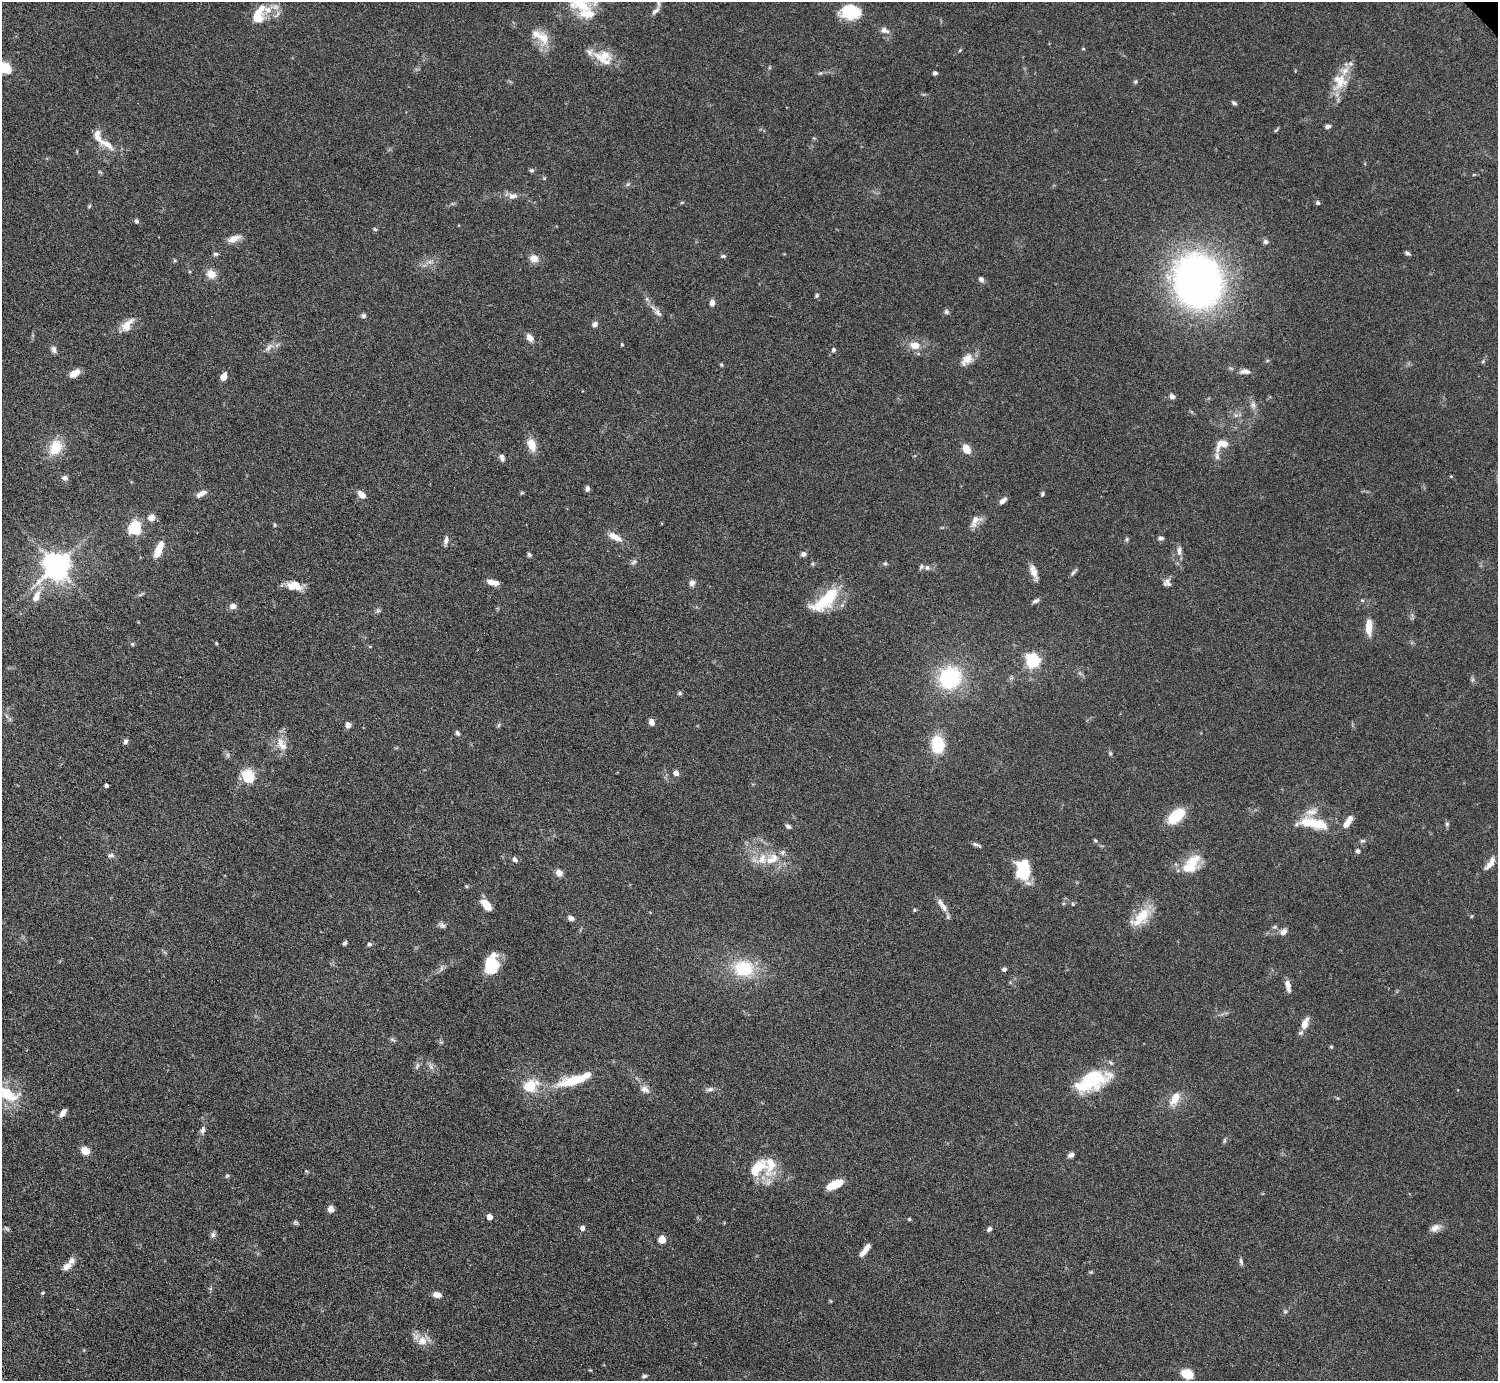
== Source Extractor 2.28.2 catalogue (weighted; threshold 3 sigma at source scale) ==
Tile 7 of 4 x 4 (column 3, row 2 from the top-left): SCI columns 2998-4493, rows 3070-4448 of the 6034 x 6030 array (HDU 1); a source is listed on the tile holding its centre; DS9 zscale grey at full resolution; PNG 1500 x 1383 px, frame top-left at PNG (2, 2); no overlay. Shown black and unused: <1% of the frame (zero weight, under 4 of 7 exposures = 3% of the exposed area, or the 3 px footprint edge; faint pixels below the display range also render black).
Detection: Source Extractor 2.28.2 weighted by HDU 2 'WHT'; one run over the whole footprint, this tile lists its part. Background 0.073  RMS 0.0036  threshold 0.0146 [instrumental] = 3 sigma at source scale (4.09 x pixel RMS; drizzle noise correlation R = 1.36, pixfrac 0.8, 0.05/0.05 arcsec/px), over >= 5 px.
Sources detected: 207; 1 too faint to see at this stretch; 2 inside a brighter object's white glare — not listed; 21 inside a brighter listed object's ellipse — not listed separately; the other 183 listed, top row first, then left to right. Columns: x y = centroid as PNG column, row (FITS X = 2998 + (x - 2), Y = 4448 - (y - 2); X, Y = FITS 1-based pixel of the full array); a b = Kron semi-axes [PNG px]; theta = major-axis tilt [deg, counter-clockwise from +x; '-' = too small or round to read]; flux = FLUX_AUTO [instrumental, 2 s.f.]
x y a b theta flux
580 4 32 18 -22 11
656 11 14 6 39 1.4
850 12 19 15 -5 11
257 17 18 13 81 5.6
885 30 12 7 -22 1.6
543 38 23 13 -53 5.5
1083 49 5 3 - 0.33
603 57 26 18 -25 6.8
4 67 12 8 -33 9.7
935 73 5 4 - 0.78
1135 82 5 5 - 0.49
1340 82 27 16 57 7.7
1234 103 6 4 -36 0.67
1328 126 6 4 8 0.97
1276 130 7 3 37 0.43
107 144 26 9 -33 4.3
532 170 6 5 - 0.61
544 178 5 3 - 0.32
628 184 7 5 36 0.62
512 196 13 7 10 1.7
682 202 6 3 19 0.33
1318 203 5 4 - 0.7
89 206 6 3 54 0.36
136 221 6 5 - 0.62
375 229 5 4 - 0.44
234 239 19 8 22 2.7
1265 242 7 6 - 0.85
1407 253 6 4 -40 0.76
215 254 7 5 -1 0.64
723 256 7 4 1 0.6
534 258 10 9 - 2.5
211 274 12 10 -34 3.1
981 279 8 6 -52 0.91
1198 281 34 30 -71 240
817 295 6 4 60 0.51
712 303 6 5 - 1.8
946 312 6 6 - 0.69
658 313 13 6 -55 1.5
364 316 6 6 - 0.69
595 324 8 6 63 1.1
127 325 21 10 51 3.8
530 338 9 6 -49 2.1
622 344 4 3 - 0.34
915 345 12 9 -7 3.5
268 347 11 5 55 1.3
54 349 10 6 -72 1.1
833 350 5 4 - 0.68
967 359 19 11 40 3.5
1483 361 5 4 - 0.44
721 364 6 3 -20 0.38
1245 371 12 6 1 1.6
74 373 10 6 31 3.6
224 377 8 6 64 2.3
1172 396 6 5 - 1.3
1253 405 9 6 -74 1.2
1236 415 6 5 - 0.75
1221 444 20 12 33 4.1
532 445 15 9 -66 4.1
56 447 17 13 66 8.2
966 449 8 6 -56 4.5
502 457 9 5 -65 1.1
1451 476 5 3 - 0.3
65 478 8 7 - 1
587 489 6 5 - 0.99
522 493 6 3 -17 0.35
202 494 14 6 27 1.9
361 494 11 7 -43 2.2
1042 494 5 4 - 0.58
1003 500 8 4 42 1.6
151 518 8 7 - 2.1
975 521 18 9 57 2.5
275 525 5 3 - 0.36
135 527 15 12 87 9.6
615 537 17 7 -29 3.5
1161 538 6 5 - 0.83
1127 539 6 4 89 0.48
446 540 11 6 71 1.3
160 547 14 8 62 4
1179 551 13 6 -88 1.5
803 554 7 6 - 0.96
529 555 6 4 -52 0.57
634 562 9 4 33 0.72
885 563 5 5 - 0.49
56 566 8 8 - 440
927 568 8 7 - 1.1
1034 572 19 7 -70 2.5
1074 572 12 4 48 0.72
493 582 12 6 -13 2.6
692 583 6 6 - 1.4
1167 583 10 9 - 1.4
296 584 17 9 -36 3.7
36 596 17 8 63 3.3
826 600 39 15 40 15
1036 601 10 5 24 0.88
233 606 8 7 - 1.5
378 611 7 4 0 0.56
1369 627 17 7 90 4.5
216 643 5 3 - 0.3
132 644 5 4 - 0.46
1032 660 6 6 - 64
950 678 23 21 42 25
680 693 6 5 - 0.52
651 722 7 5 -68 1.6
348 725 6 5 - 1.6
499 725 6 4 70 0.44
458 733 7 5 -61 0.76
125 741 7 6 - 0.9
282 744 20 10 -57 3.7
938 744 14 11 -84 14
1110 753 5 4 - 0.44
676 773 5 5 - 1.7
248 776 15 12 -52 8.6
106 785 4 3 - 0.84
1176 816 15 9 41 13
1316 824 33 14 -20 8.8
1346 824 11 7 54 2.3
1447 824 5 5 - 0.58
788 826 7 5 -32 0.8
1095 840 5 4 - 0.49
1363 841 8 4 8 0.58
975 844 9 5 -19 0.74
1358 851 6 5 - 0.66
111 855 10 6 11 0.92
515 859 8 6 -53 1
761 859 24 14 18 6.8
1490 863 19 7 52 2.4
1191 865 27 13 53 8.9
1024 868 19 11 -84 15
559 873 8 7 - 1.9
1073 904 5 4 - 0.37
487 905 10 6 -49 6.4
944 907 13 8 -56 2
914 910 5 4 - 0.39
1472 916 5 3 - 0.31
1141 917 32 14 45 8.2
571 918 7 6 - 1.2
442 925 9 6 -26 0.99
1283 932 10 7 42 1.6
345 943 5 4 - 0.65
369 944 6 6 - 0.71
491 964 16 15 - 8.9
743 968 24 19 -6 15
1004 969 5 4 - 0.75
1288 986 14 6 -79 2
1305 1023 16 8 70 3.1
392 1039 6 5 - 0.58
1331 1047 5 4 - 0.36
431 1066 9 4 -59 0.93
417 1067 10 4 68 0.7
1094 1077 38 18 0 16
575 1080 32 9 15 13
531 1086 18 14 28 8.2
645 1089 13 8 -31 1.8
710 1089 10 5 12 0.99
7 1094 22 13 -29 11
1175 1098 21 10 61 4.2
63 1113 9 5 54 1.7
203 1130 9 6 70 1.1
1224 1140 8 4 81 0.49
85 1150 9 8 - 3.1
1071 1155 8 5 33 1.1
757 1168 26 16 41 9.1
227 1176 6 4 1 0.43
836 1183 17 9 22 4.8
331 1209 7 6 - 2
489 1217 5 4 - 2.3
909 1219 4 3 - 0.43
295 1223 7 5 -34 0.57
6 1228 10 4 -40 0.6
583 1228 5 5 - 1.3
1435 1228 12 9 31 2
989 1229 7 5 42 0.8
213 1235 8 6 -77 0.93
662 1240 5 5 - 7.6
865 1250 18 6 53 2.7
1241 1262 10 4 -76 0.73
67 1266 13 7 37 2.3
42 1293 5 4 - 0.38
437 1295 9 6 -18 2.2
1285 1312 6 4 0 0.42
422 1341 13 12 - 3.7
1187 1374 11 8 -22 7.1
644 1376 7 4 3 0.65
Isophote crosses this tile's border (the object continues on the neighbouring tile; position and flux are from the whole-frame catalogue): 3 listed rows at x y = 580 4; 4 67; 7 1094